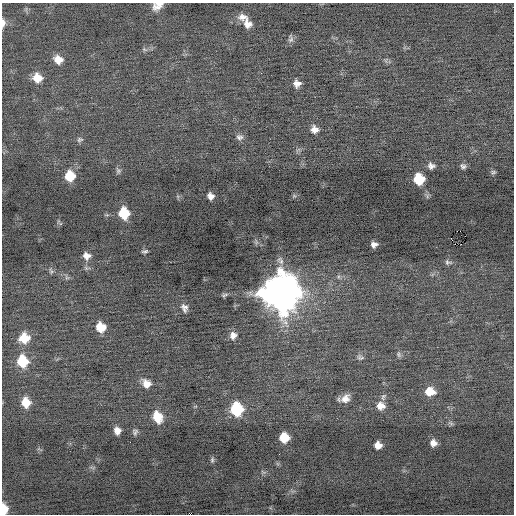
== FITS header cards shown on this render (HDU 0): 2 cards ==
NAXIS1  =                  512 / Axis length
NAXIS2  =                  512 / Axis length

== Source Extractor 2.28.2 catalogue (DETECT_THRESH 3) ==
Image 512 x 512 px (HDU 0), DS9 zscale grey, 1 PNG px = 1 image px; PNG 516 x 516 px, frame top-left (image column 1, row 512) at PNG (2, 3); no overlay
Background -0.0966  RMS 0.69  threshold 2.07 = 3 sigma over >= 5 px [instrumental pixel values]
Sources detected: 55; all 55 listed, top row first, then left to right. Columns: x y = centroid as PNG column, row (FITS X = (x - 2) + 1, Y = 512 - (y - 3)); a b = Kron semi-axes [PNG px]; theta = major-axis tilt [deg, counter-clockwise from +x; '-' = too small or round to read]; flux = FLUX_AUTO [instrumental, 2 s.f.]
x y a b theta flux
158 6 12 7 31 420
242 17 13 8 1 300
3 23 9 5 88 220
247 24 13 9 -54 400
291 38 10 5 89 130
144 49 8 4 -31 75
58 59 10 8 -31 460
37 78 10 9 - 650
297 84 8 8 - 270
314 129 9 8 - 280
239 137 10 8 -1 170
80 140 9 6 13 120
431 166 7 7 - 200
463 166 8 6 -22 130
118 171 8 7 - 110
493 172 7 6 - 82
70 176 10 9 - 1100
419 179 9 8 - 1500
211 196 6 6 - 240
427 196 7 4 -73 85
124 213 9 8 - 1500
460 231 2 2 - 710
256 242 7 4 -72 84
455 244 2 2 - 53
461 244 2 2 - 27
374 245 6 5 - 180
145 251 5 3 - 90
87 256 9 8 - 300
448 262 10 6 -11 120
51 271 8 5 -68 91
67 277 7 5 -30 100
281 292 15 14 - 110000
224 295 9 5 20 92
184 308 11 8 -70 220
101 327 9 8 - 860
233 335 10 9 - 280
24 338 10 10 - 980
399 355 7 6 - 100
360 357 10 7 -19 140
22 361 11 10 - 1600
146 383 11 9 -49 410
430 392 10 8 -7 680
345 398 11 8 41 370
26 402 10 8 -78 780
381 406 11 10 - 410
237 409 10 9 - 3000
157 417 12 9 -71 850
451 423 9 4 -23 75
117 431 7 6 - 300
135 432 8 6 86 110
284 438 8 7 - 1000
433 443 6 6 - 250
378 445 7 6 - 360
212 460 8 5 81 84
4 509 8 5 88 900
At the frame edge (FLAGS 8, measured only in part): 3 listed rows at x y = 158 6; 3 23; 4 509